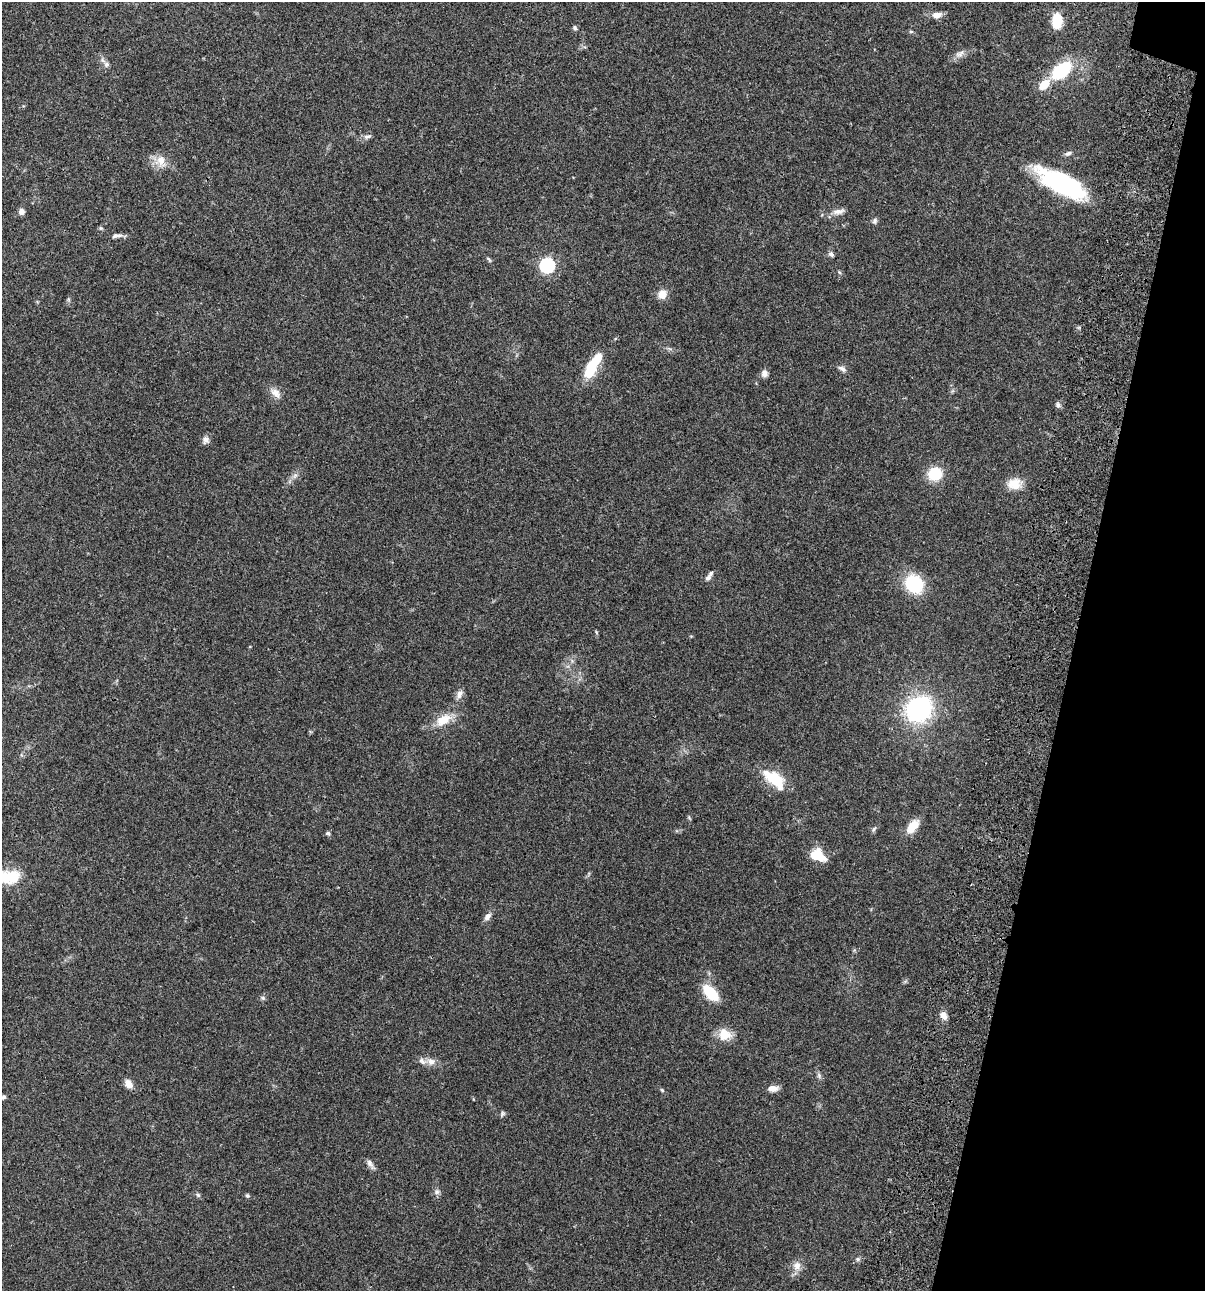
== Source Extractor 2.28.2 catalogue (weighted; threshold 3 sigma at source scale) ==
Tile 8 of 4 x 4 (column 4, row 2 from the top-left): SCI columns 3844-5046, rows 2697-3985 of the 5405 x 5390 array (HDU 1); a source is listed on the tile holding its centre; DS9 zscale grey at full resolution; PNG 1207 x 1293 px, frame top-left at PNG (2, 2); no overlay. Shown black and unused: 11% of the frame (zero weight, under 3 of 4 exposures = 9% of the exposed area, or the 3 px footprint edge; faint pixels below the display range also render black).
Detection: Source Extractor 2.28.2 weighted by HDU 2 'WHT'; one run over the whole footprint, this tile lists its part. Background 0.0465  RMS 0.0063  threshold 0.0282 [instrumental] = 3 sigma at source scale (4.5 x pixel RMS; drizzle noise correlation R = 1.50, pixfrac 1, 0.05/0.05 arcsec/px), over >= 5 px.
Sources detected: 66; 1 inside a brighter object's white glare — not listed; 3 inside a brighter listed object's ellipse — not listed separately; the other 62 listed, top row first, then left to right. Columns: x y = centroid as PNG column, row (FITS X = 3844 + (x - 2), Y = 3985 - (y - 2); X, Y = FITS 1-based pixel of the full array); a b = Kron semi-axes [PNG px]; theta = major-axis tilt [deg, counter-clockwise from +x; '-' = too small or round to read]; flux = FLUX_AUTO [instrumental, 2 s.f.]
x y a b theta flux
937 15 12 8 9 4.1
1057 21 12 8 89 19
575 28 7 5 -52 1.3
911 31 5 4 - 0.88
960 54 16 8 32 3.7
107 64 8 7 - 2.1
1061 70 18 10 37 40
1044 84 12 8 44 11
367 136 12 6 18 2.1
1068 153 11 6 19 1.8
160 160 17 14 42 7.6
1062 184 47 16 -28 91
21 211 6 6 - 3.2
838 211 18 7 11 3.9
875 221 8 6 75 1.6
101 228 6 5 - 0.86
117 236 14 5 8 2.4
831 254 8 6 -40 1.6
489 259 8 4 -52 1.1
547 265 6 6 - 130
662 294 11 10 - 5.8
670 349 9 3 -19 1.2
591 367 26 13 65 18
842 369 12 6 -29 2.3
764 373 9 7 83 3
275 393 17 10 -40 4.8
1058 405 7 6 - 1.8
206 440 10 9 - 2.8
935 474 12 11 - 21
295 475 7 4 -72 1.3
1015 484 19 13 7 9
708 578 10 7 54 2
914 584 17 14 -51 36
596 632 6 3 -55 0.69
459 694 13 8 65 3.3
919 709 22 19 40 91
443 720 23 13 31 12
774 778 25 14 -30 21
689 818 7 3 -59 0.69
913 826 17 9 52 10
874 829 10 4 62 1.3
328 833 7 5 -22 1.1
817 855 17 11 -21 15
9 877 27 15 3 21
487 916 11 7 50 3
710 993 14 8 -46 29
263 998 6 5 - 1.1
943 1015 11 8 -58 3.5
725 1034 17 15 -20 9.4
431 1062 13 9 -8 4.3
819 1076 8 6 -71 1.5
129 1084 10 7 -55 5.2
773 1088 12 7 2 4.7
662 1090 5 5 - 0.79
3 1097 7 5 35 1.4
502 1114 8 6 59 1.2
370 1164 16 6 -57 2.7
437 1192 8 7 - 1.9
198 1195 6 6 - 1
247 1196 6 5 - 0.95
858 1259 7 6 - 1.5
797 1266 13 10 -89 5
Isophote crosses this tile's border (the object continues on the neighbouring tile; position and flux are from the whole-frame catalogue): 2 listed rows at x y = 9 877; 3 1097